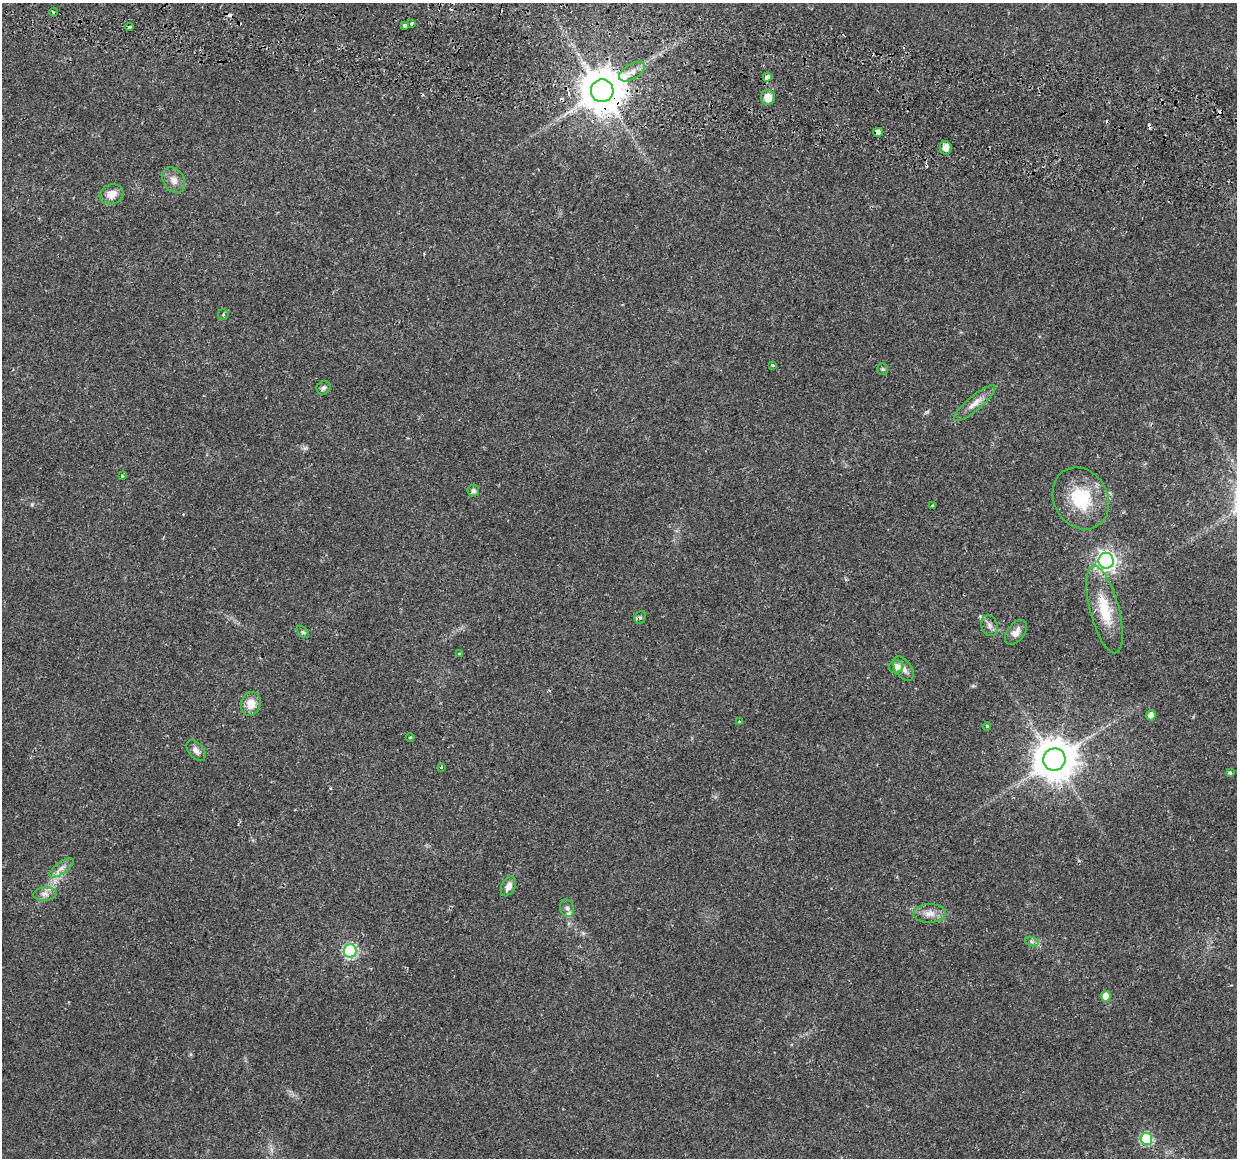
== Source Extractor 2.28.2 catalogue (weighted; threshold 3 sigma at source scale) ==
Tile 11 of 4 x 4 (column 3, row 3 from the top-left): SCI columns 2536-3770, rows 1444-2599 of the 5079 x 5259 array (HDU 1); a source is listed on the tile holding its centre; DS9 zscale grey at full resolution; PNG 1239 x 1160 px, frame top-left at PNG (2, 3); each listed source drawn as its Kron ellipse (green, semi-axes under 4 px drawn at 4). Shown black and unused: <1% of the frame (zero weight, under 2 of 3 exposures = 5% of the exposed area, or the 3 px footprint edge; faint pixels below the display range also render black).
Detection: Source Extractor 2.28.2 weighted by HDU 2 'WHT'; one run over the whole footprint, this tile lists its part. Background 0.0172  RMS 0.0026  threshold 0.0119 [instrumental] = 3 sigma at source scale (4.5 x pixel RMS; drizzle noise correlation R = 1.50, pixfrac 1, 0.0396/0.0396 arcsec/px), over >= 5 px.
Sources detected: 55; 7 cosmic-ray / hot-pixel residue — neither listed nor drawn; the other 48 listed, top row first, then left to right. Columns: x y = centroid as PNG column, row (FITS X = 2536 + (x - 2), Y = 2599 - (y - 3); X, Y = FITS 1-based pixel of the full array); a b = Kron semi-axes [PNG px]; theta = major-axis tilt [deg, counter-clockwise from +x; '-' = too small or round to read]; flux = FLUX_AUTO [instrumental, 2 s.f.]
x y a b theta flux
53 12 4 3 - 0.28
412 23 3 3 - 0.42
405 26 4 3 - 5.7
129 27 4 3 - 1.8
632 72 14 7 31 2.6
767 77 4 4 - 4.4
602 91 11 11 - 1100
768 97 7 7 - 3.2
878 132 5 4 - 1.6
946 148 7 6 - 1.8
174 180 14 10 -58 2.1
111 194 12 10 20 2.7
223 314 5 5 - 0.36
773 365 4 3 - 0.76
882 369 5 5 - 0.42
323 388 7 6 - 0.63
975 403 26 7 40 2.5
122 476 3 3 - 0.21
473 491 6 6 - 0.85
1081 498 32 26 -61 14
933 506 3 3 - 0.6
1106 561 8 7 - 130
1104 609 45 14 -75 9.7
640 617 7 5 70 0.52
989 626 11 8 -71 1.1
303 632 7 4 -44 0.45
1016 632 14 8 52 1.8
459 653 3 3 - 1.2
896 667 7 6 - 1.7
903 668 14 8 -54 1.6
251 704 12 10 73 3.3
1151 715 5 5 - 1.5
739 722 3 2 - 0.97
987 726 4 3 - 0.27
410 737 4 3 - 0.22
196 750 12 7 -50 1.4
1054 760 11 11 - 770
441 767 3 3 - 0.32
1230 773 3 3 - 1.2
61 868 14 6 35 1.6
508 886 10 6 62 1.7
45 894 12 7 6 1.5
567 908 9 6 -73 0.98
930 913 16 9 1 2.3
1032 942 7 4 -19 0.57
350 951 7 6 - 34
1106 996 5 5 - 3
1146 1139 6 6 - 20
Overlapping masked pixels (flux is a lower limit): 2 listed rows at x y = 602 91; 878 132